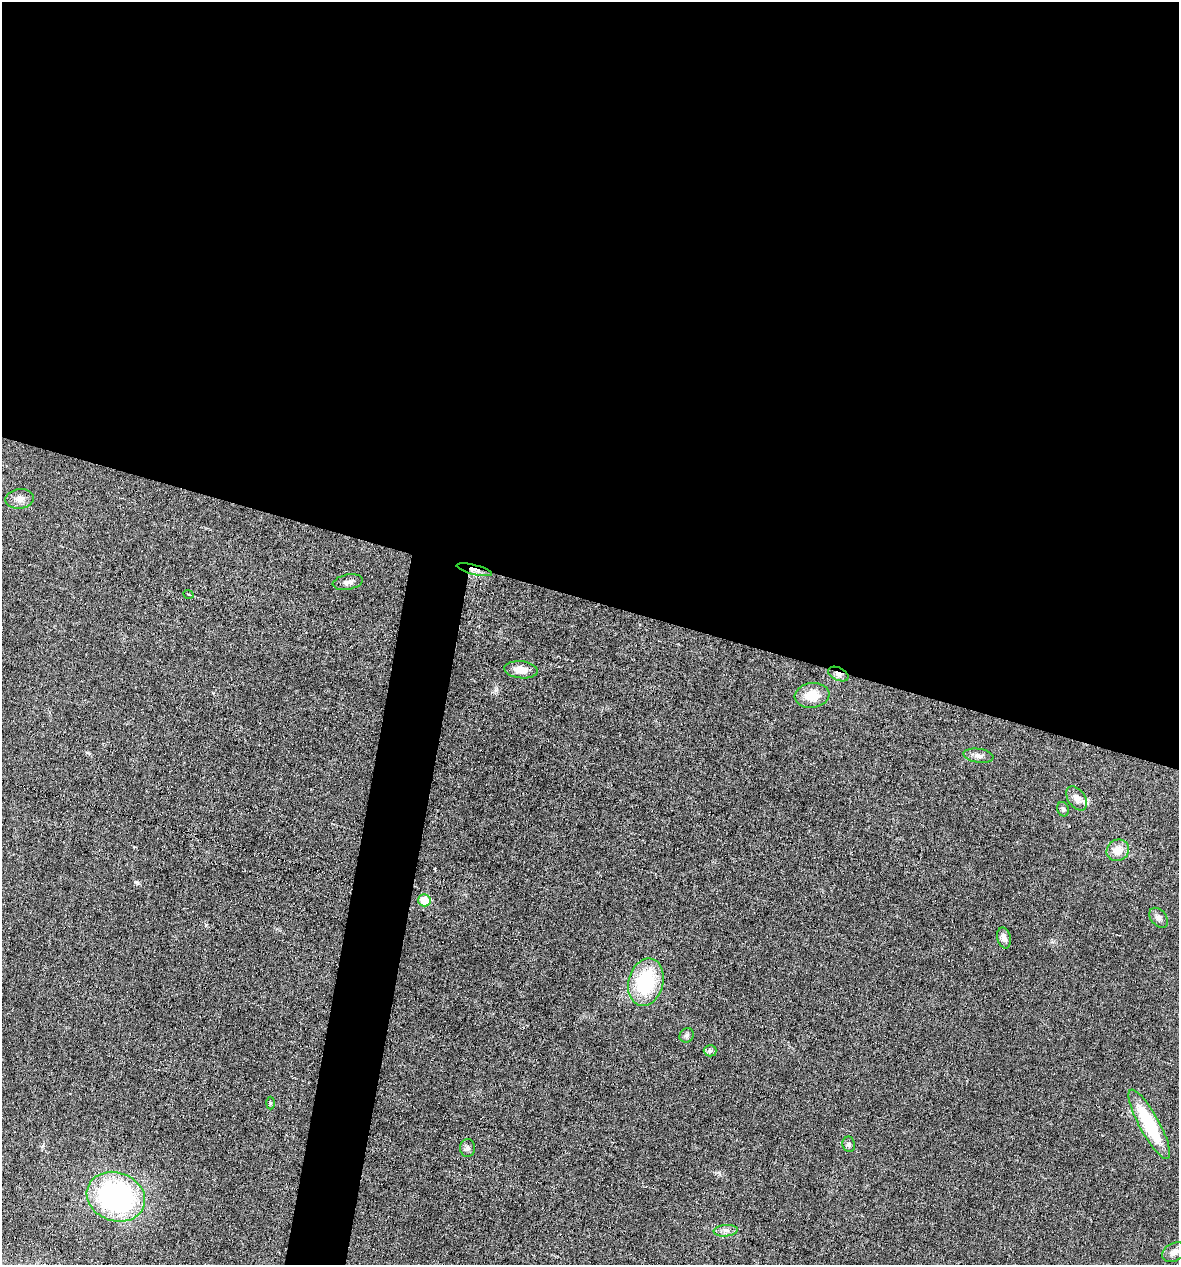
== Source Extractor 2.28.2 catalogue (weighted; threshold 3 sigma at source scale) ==
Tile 3 of 4 x 4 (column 3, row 1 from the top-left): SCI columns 2471-3647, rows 3790-5052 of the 5066 x 5052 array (HDU 1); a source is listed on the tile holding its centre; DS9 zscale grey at full resolution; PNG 1181 x 1267 px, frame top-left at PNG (2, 2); each listed source drawn as its Kron ellipse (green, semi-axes under 4 px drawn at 4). Shown black and unused: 50% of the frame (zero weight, under 3 of 6 exposures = <1% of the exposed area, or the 3 px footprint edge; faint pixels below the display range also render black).
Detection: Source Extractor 2.28.2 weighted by HDU 2 'WHT'; one run over the whole footprint, this tile lists its part. Background 0.0182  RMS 0.0035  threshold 0.0143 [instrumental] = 3 sigma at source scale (4.09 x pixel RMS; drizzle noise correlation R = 1.36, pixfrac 0.8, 0.05/0.05 arcsec/px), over >= 5 px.
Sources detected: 25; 1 inside a brighter listed object's ellipse — not listed separately; the other 24 listed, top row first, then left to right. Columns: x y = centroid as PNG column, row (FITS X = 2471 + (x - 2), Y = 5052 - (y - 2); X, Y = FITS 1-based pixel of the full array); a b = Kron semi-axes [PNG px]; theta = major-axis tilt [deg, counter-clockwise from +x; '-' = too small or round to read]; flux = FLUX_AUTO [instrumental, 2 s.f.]
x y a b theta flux
20 499 14 9 7 2.3
474 570 18 4 -14 1.9
348 582 15 7 10 1.6
189 594 5 2 - 0.27
521 670 17 8 -6 3.4
838 674 11 6 -26 1.6
812 695 17 12 8 6.4
978 756 15 7 -8 1.6
1077 798 13 8 -55 2.2
1063 809 7 6 - 0.63
1118 850 11 10 - 4.1
424 900 6 6 - 7.4
1159 918 11 7 -51 1.5
1004 938 10 6 -78 1.9
646 982 24 17 75 25
687 1035 7 6 - 0.81
710 1051 6 6 - 0.75
270 1103 6 4 88 0.5
1149 1124 39 10 -61 23
849 1144 8 6 -82 0.9
468 1148 9 7 87 1.1
116 1197 30 24 -20 65
726 1231 12 6 5 1.4
1174 1252 13 8 27 2.3
Overlapping masked pixels (flux is a lower limit): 2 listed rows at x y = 474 570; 838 674
Unlisted compact peaks at least as high as the median listed source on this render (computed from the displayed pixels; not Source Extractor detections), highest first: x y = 136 882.